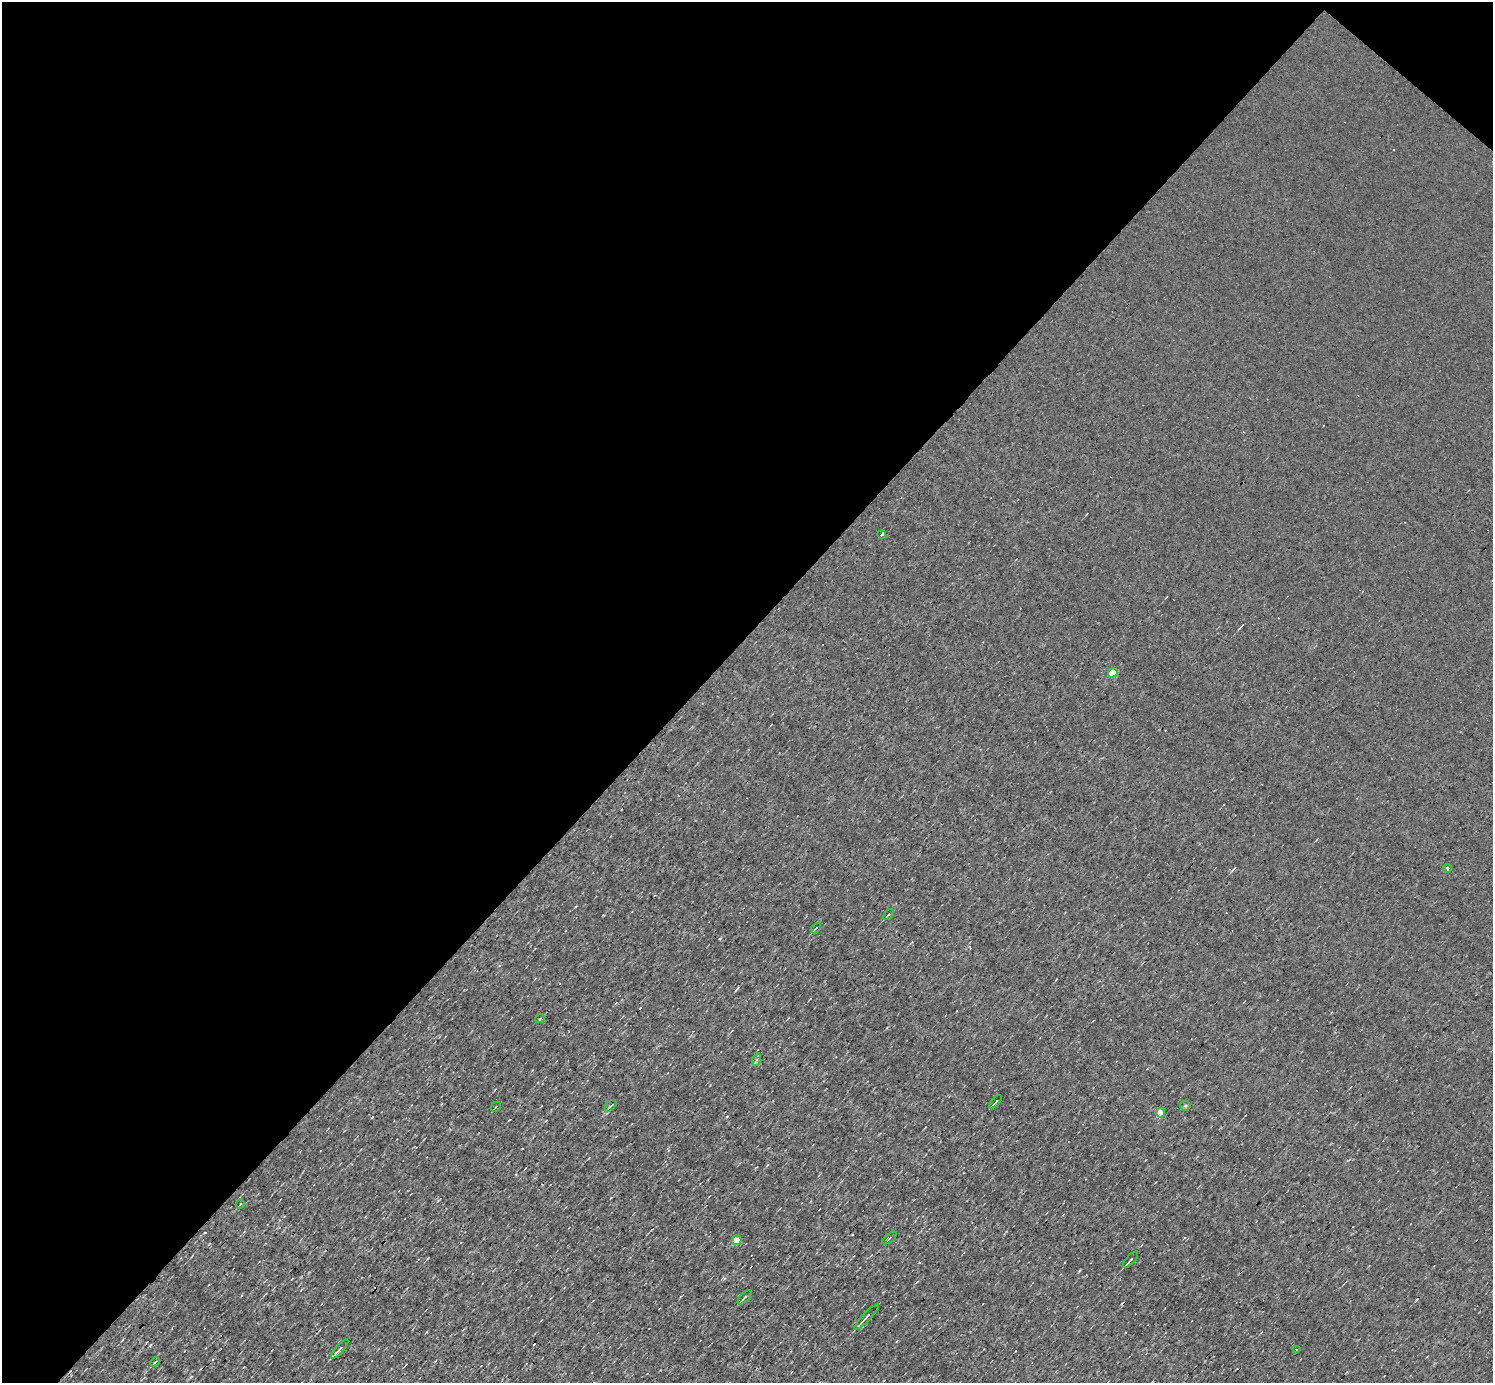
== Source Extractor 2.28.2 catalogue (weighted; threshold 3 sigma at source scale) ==
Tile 2 of 4 x 4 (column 2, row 1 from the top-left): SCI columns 1491-2981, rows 4436-5816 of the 5962 x 5967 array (HDU 1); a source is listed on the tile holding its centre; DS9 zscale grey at full resolution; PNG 1495 x 1385 px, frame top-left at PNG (2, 2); each listed source drawn as its Kron ellipse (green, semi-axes under 4 px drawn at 4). Shown black and unused: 47% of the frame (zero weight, under 3 of 4 exposures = <1% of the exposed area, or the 3 px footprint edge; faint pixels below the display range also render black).
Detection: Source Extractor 2.28.2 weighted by HDU 2 'WHT'; one run over the whole footprint, this tile lists its part. Background 8.55e-04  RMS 0.047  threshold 0.212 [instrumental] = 3 sigma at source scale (4.5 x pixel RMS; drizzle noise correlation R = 1.50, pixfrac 1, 0.05/0.05 arcsec/px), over >= 5 px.
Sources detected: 23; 2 cosmic-ray / hot-pixel residue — neither listed nor drawn; the other 21 listed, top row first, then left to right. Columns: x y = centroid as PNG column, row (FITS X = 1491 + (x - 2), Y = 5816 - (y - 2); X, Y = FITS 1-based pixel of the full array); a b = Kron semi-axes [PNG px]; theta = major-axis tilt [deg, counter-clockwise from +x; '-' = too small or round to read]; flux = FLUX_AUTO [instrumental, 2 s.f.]
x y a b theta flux
882 534 4 3 - 30
1113 673 5 4 - 160
1448 868 4 4 - 8.8
888 914 6 4 51 6.9
816 928 6 2 44 4.9
540 1018 5 3 - 4.8
756 1060 6 4 69 9
995 1102 8 2 49 8.5
611 1106 7 2 45 4.7
1185 1106 5 4 - 6.9
496 1107 6 2 46 4.3
1160 1112 5 4 - 49
240 1204 4 3 - 3.5
890 1238 8 2 40 5.4
737 1240 5 4 - 74
1130 1260 10 2 48 11
745 1297 9 2 46 6.8
866 1317 17 3 46 19
340 1349 12 4 48 15
1296 1350 3 2 - 4.6
155 1362 5 3 - 4.5